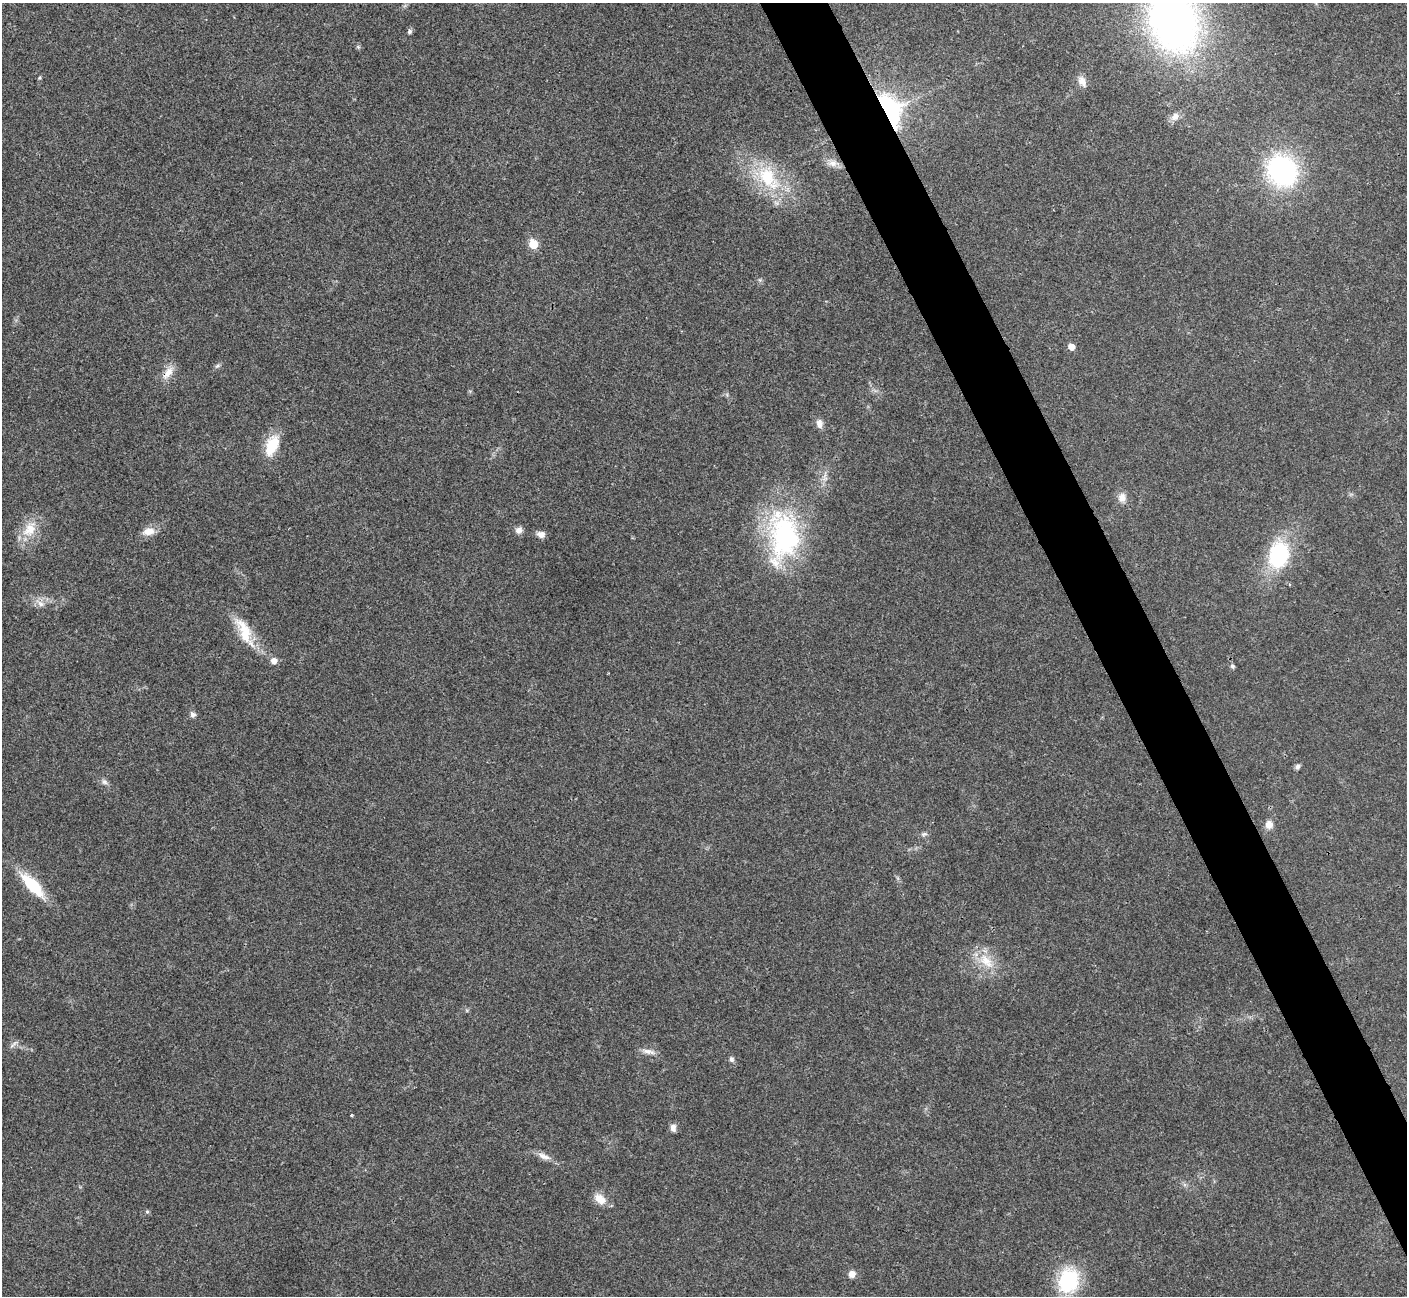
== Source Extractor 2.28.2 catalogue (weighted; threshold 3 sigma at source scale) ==
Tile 6 of 4 x 4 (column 2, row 2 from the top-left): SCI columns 1409-2813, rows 2743-4036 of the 5629 x 5617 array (HDU 1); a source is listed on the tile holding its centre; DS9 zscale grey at full resolution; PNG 1409 x 1298 px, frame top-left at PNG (2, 3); no overlay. Shown black and unused: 4% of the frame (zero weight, under 3 of 4 exposures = <1% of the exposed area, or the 3 px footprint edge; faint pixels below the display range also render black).
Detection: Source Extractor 2.28.2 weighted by HDU 2 'WHT'; one run over the whole footprint, this tile lists its part. Background 0.022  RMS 0.0041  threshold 0.0183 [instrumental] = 3 sigma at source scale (4.5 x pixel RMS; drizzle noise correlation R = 1.50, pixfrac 1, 0.05/0.05 arcsec/px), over >= 5 px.
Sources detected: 47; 1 inside a brighter object's white glare — not listed; the other 46 listed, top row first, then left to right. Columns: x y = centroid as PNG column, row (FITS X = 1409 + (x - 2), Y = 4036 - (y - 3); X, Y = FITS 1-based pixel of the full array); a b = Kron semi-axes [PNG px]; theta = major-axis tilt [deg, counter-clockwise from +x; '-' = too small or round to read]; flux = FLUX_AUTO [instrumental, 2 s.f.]
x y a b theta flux
1174 22 53 38 -69 240
410 31 6 5 - 0.95
358 47 6 5 - 0.66
40 78 5 5 - 0.53
1082 81 15 9 -60 2.9
890 110 32 19 -64 56
1175 117 13 9 42 2.7
833 163 14 9 2 2.8
1282 170 27 24 -54 71
768 178 43 23 -54 27
533 244 6 5 - 14
760 280 5 5 - 0.7
1071 347 6 5 - 3.6
217 366 9 4 35 0.88
168 373 22 9 53 4.6
819 424 11 8 -78 2.6
272 445 27 15 67 11
825 477 18 7 86 2.9
1122 498 13 11 90 3.2
30 529 25 16 58 9.6
519 530 9 8 - 1.9
148 531 17 10 12 4.1
541 534 9 7 -16 2.3
784 534 85 40 88 67
1278 555 26 19 78 38
41 604 11 7 -29 2.5
244 631 40 15 -64 13
274 661 6 6 - 3
1232 666 6 5 - 0.85
193 714 7 6 - 1.4
1297 767 7 6 - 1.2
104 782 8 7 - 1.4
1269 825 9 8 - 3.3
924 834 9 5 15 1.1
32 885 33 12 -47 19
986 961 28 14 -44 10
13 1044 14 3 42 0.97
648 1051 20 6 -10 2.5
731 1059 7 6 - 1.1
351 1115 4 3 - 0.41
673 1128 9 7 -86 2
544 1156 19 7 -21 3.2
600 1199 17 11 -37 4.8
147 1212 5 5 - 0.68
852 1274 8 7 - 2.7
1068 1281 21 17 73 37
Overlapping masked pixels (flux is a lower limit): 2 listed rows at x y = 890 110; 168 373
Isophote crosses this tile's border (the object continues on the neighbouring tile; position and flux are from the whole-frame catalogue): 1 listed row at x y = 1174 22